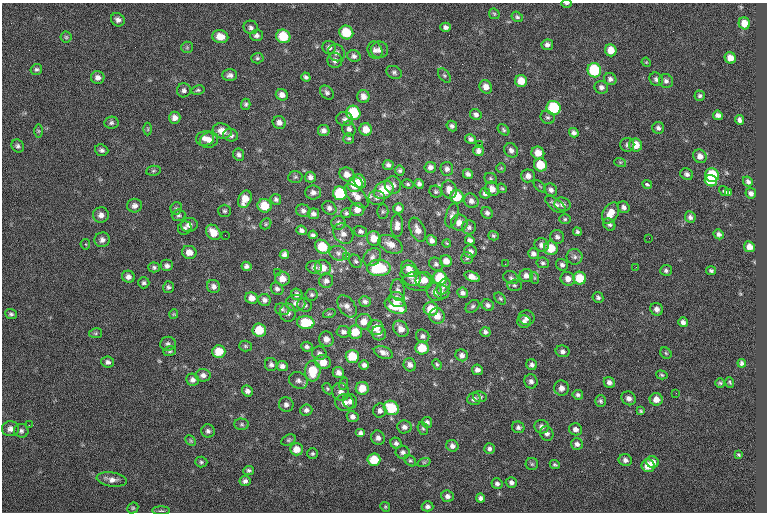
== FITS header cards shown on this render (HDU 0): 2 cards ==
NAXIS1  =                  765
NAXIS2  =                  510

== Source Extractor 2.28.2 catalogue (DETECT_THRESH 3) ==
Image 765 x 510 px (HDU 0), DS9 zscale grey, 1 PNG px = 1 image px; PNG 769 x 514 px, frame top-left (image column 1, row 510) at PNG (2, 3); each listed source drawn as its Kron ellipse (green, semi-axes under 4 px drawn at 4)
Background -0.652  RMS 9.4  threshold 28.1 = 3 sigma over >= 5 px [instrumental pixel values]
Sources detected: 357; all 357 listed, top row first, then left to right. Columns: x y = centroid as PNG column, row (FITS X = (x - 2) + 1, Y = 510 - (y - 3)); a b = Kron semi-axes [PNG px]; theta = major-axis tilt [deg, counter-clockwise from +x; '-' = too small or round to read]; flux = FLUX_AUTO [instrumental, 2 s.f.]
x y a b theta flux
567 3 5 3 - 800
494 14 6 4 -45 840
517 17 6 5 - 1200
118 20 7 6 - 2400
744 23 6 5 - 6400
251 27 7 6 - 1900
446 27 5 4 - 1900
346 32 7 6 - 17000
256 35 6 6 - 2100
283 36 7 6 - 16000
66 37 5 5 - 880
220 37 8 6 -11 6700
547 45 6 5 - 2100
187 47 6 6 - 1100
329 47 7 6 - 2100
375 50 9 7 -68 2700
379 50 8 8 - 2900
611 50 6 5 - 7100
336 53 9 8 - 2800
354 56 7 6 - 1900
257 58 6 5 - 1100
730 58 6 5 - 4900
335 60 7 7 - 2600
646 62 5 3 - 540
36 69 6 5 - 1200
594 70 7 6 - 33000
394 72 8 6 -25 1600
230 75 7 6 - 2100
444 76 8 5 -52 1200
306 77 5 4 - 1400
98 78 7 6 - 2900
610 79 6 6 - 2000
656 79 7 6 - 1800
521 81 6 6 - 7800
666 81 7 6 - 1900
486 87 7 6 - 4000
601 87 7 6 - 2100
184 90 7 7 - 2000
198 90 7 4 9 1100
327 92 8 6 -47 1700
282 95 6 5 - 3100
363 96 6 6 - 3800
700 96 5 5 - 1200
246 104 5 4 - 1100
554 108 7 7 - 35000
353 113 7 7 - 29000
476 114 6 5 - 1900
718 115 5 4 - 2300
547 117 7 6 - 1400
175 118 6 6 - 3200
345 119 8 7 - 2000
740 120 5 4 - 2000
111 123 7 6 - 1500
279 123 7 6 - 3000
452 126 5 5 - 1500
658 128 6 6 - 1800
148 129 6 4 90 800
349 129 7 6 - 2100
366 129 6 6 - 6800
504 130 6 4 -42 1100
38 131 7 4 -90 990
222 131 9 7 -19 6100
324 131 6 5 - 2600
574 133 5 4 - 1900
231 135 7 6 - 2100
349 138 5 5 - 1100
205 139 9 7 11 3700
471 139 5 4 - 1900
209 140 9 8 - 3800
479 144 2 2 - 2900
627 145 7 7 - 1600
636 145 6 6 - 8400
18 146 7 6 - 1500
102 150 7 5 -21 1700
511 150 7 6 - 2300
478 151 5 5 - 2400
538 153 6 6 - 6600
239 155 6 5 - 1900
700 156 7 6 - 3400
620 162 6 4 -18 810
388 165 5 5 - 1700
540 165 7 6 - 12000
430 167 6 5 - 2300
501 168 5 5 - 710
447 169 7 6 - 2200
153 171 7 5 8 950
400 171 5 5 - 1200
347 174 8 6 -36 4600
468 174 5 4 - 1800
687 174 7 5 -29 1800
712 175 7 6 - 28000
528 176 7 6 - 3300
295 177 7 6 - 1200
310 177 5 5 - 2200
491 178 6 5 - 980
360 181 7 5 -59 4900
711 181 6 5 - 19000
748 181 5 4 - 1500
408 184 6 4 -17 950
419 184 5 4 - 1800
647 184 5 3 - 1400
355 185 7 7 - 12000
393 185 9 8 - 3100
540 186 8 3 -45 680
502 188 5 4 - 790
492 189 7 7 - 5100
384 190 10 8 35 18000
449 190 9 7 -72 4400
551 190 7 6 - 2100
724 191 5 3 - 1900
313 192 8 7 - 2600
436 192 6 5 - 1200
728 192 4 3 - 1900
340 193 7 6 - 24000
485 193 5 5 - 2200
751 193 5 5 - 2100
356 196 15 7 -46 5100
457 197 7 6 - 14000
377 198 8 7 - 2500
245 199 9 6 67 7000
276 199 6 5 - 1400
471 201 8 6 -44 2600
562 204 8 6 -16 2700
555 205 12 6 -36 2800
134 206 7 7 - 2500
264 206 7 6 - 14000
624 207 6 5 - 1900
176 208 6 5 - 1200
329 208 7 6 - 2300
398 208 5 5 - 2300
357 210 7 6 - 4100
224 211 6 6 - 1200
303 211 7 6 - 2000
383 212 7 5 90 1000
346 213 5 5 - 1200
487 213 6 5 - 1600
611 213 11 7 59 7700
313 214 5 5 - 2100
101 215 8 7 - 3000
178 215 7 6 - 1400
452 215 12 6 73 2300
690 217 6 5 - 1900
565 219 6 5 - 1000
339 223 7 7 - 2000
459 223 8 8 - 4300
266 224 6 5 - 1000
609 224 6 5 - 1500
189 225 8 7 - 3400
397 226 11 6 90 3500
469 227 7 7 - 1800
185 228 7 6 - 1600
301 230 5 4 - 1700
417 230 13 7 -67 4500
360 231 6 5 - 1500
213 232 8 6 -49 6800
577 232 4 4 - 1200
343 234 11 9 -46 3600
719 234 5 5 - 1700
225 235 2 2 - 480
313 235 4 3 - 1300
493 236 5 4 - 950
557 237 7 6 - 1800
649 238 2 2 - 360
374 239 7 6 - 7600
102 240 7 7 - 2500
432 240 6 4 -55 2400
470 240 5 4 - 2000
447 243 4 4 - 550
85 244 5 5 - 790
390 244 13 8 -27 5200
542 245 7 6 - 2800
322 247 8 6 -41 16000
749 247 6 5 - 4800
551 248 7 7 - 12000
189 252 7 6 - 5100
470 252 6 6 - 2400
338 253 9 7 -18 2900
533 254 5 5 - 2100
284 255 5 4 - 2100
347 256 4 4 - 710
372 257 10 8 49 2900
575 257 8 7 - 2100
467 258 6 6 - 1100
356 261 7 5 -54 1400
446 261 6 5 - 4600
543 263 6 5 - 1300
436 264 7 6 - 1600
505 264 2 2 - 920
562 265 6 5 - 1700
167 266 6 6 - 2100
246 266 5 4 - 1700
154 267 5 5 - 1200
314 267 8 6 -7 2400
636 267 3 2 - 560
323 268 8 7 - 6600
379 268 12 8 2 30000
409 269 8 7 - 4400
666 270 6 5 - 1400
711 271 5 4 - 1200
277 272 2 2 - 4000
526 275 7 6 - 3100
411 276 11 9 -49 4400
128 277 6 6 - 2800
472 277 8 5 -22 4700
440 278 7 6 - 23000
511 278 8 6 -26 1400
535 278 6 4 -71 830
580 278 6 6 - 15000
282 279 7 7 - 5600
568 279 7 6 - 3800
424 280 8 8 - 6400
326 281 7 7 - 2400
417 281 14 9 -10 5000
144 283 5 5 - 1300
514 285 7 5 0 1100
213 286 7 6 - 2300
444 286 9 6 59 2300
168 287 6 5 - 1300
277 289 7 6 - 1800
398 290 10 7 -86 2900
434 292 9 7 -66 3300
442 292 7 7 - 2200
463 293 5 5 - 2100
297 294 6 5 - 2100
312 295 6 6 - 1200
598 297 6 5 - 1400
252 298 6 5 - 4400
500 299 7 4 -48 960
264 300 6 6 - 2200
397 300 8 7 - 8400
365 301 6 5 - 1800
296 303 9 8 - 3300
305 305 7 6 - 1800
488 305 6 5 - 1700
347 306 12 8 -54 3900
396 306 11 7 -23 17000
473 306 8 5 39 1500
282 309 7 5 -16 1500
431 309 7 7 - 11000
657 309 6 6 - 2800
288 313 9 8 - 2800
11 314 6 5 - 1400
174 314 5 4 - 640
329 314 6 4 18 780
437 316 8 7 - 6200
527 318 8 7 - 2700
306 322 9 6 -4 19000
364 322 8 7 - 5600
524 322 7 6 - 2000
683 322 5 4 - 2100
376 328 8 7 - 6900
401 329 9 7 -54 4900
259 330 6 6 - 14000
343 332 7 6 - 2200
355 332 7 7 - 11000
485 332 5 5 - 1600
96 333 6 5 - 1000
379 333 7 7 - 2800
423 336 7 6 - 1700
326 339 7 7 - 3600
168 344 8 7 - 1700
245 346 6 5 - 920
307 347 6 5 - 1400
422 348 6 6 - 13000
170 351 6 5 - 1100
219 351 6 6 - 11000
562 351 7 6 - 2000
383 352 10 5 -20 3000
319 353 7 6 - 1900
666 353 6 5 - 920
462 355 6 6 - 2300
352 356 7 6 - 15000
108 362 6 5 - 2000
323 362 8 7 - 8200
742 363 4 4 - 1500
437 364 5 4 - 950
271 365 6 6 - 1700
364 365 5 4 - 2000
410 365 7 6 - 2700
532 365 5 5 - 1800
282 366 5 5 - 2300
477 370 5 5 - 2600
313 371 10 8 85 15000
338 373 6 5 - 2700
203 375 7 6 - 2500
662 375 6 4 -17 850
193 380 6 6 - 2300
298 380 10 8 -27 2500
531 381 7 6 - 2300
609 382 6 5 - 2100
730 382 5 3 - 800
720 383 5 5 - 900
343 384 6 4 72 890
362 388 6 6 - 8500
561 388 7 7 - 3400
327 389 6 4 -57 840
247 391 6 5 - 2300
341 392 9 8 - 3400
676 393 2 2 - 440
578 395 5 5 - 1400
480 397 7 5 -11 1400
629 398 7 6 - 2800
474 399 7 6 - 2100
656 399 6 6 - 4900
350 401 7 7 - 2500
600 401 6 5 - 1300
344 403 9 8 - 4600
286 405 7 7 - 2100
391 408 8 7 - 20000
306 410 6 5 - 1900
380 411 7 6 - 2400
641 411 4 3 - 850
353 417 6 5 - 2400
427 422 5 5 - 1700
242 424 7 6 - 1200
29 425 2 2 - 360
404 427 7 6 - 2500
518 427 6 5 - 1800
542 427 7 6 - 2300
423 428 6 5 - 1100
10 429 8 7 - 3300
576 429 6 6 - 2800
21 431 7 6 - 1700
208 431 7 6 - 1800
361 433 5 4 - 2100
547 433 7 6 - 2200
378 438 7 6 - 2300
288 440 8 5 26 1100
191 441 6 4 -45 890
396 443 6 5 - 1600
577 444 6 5 - 2000
452 446 6 5 - 2300
296 449 6 6 - 6100
489 449 5 5 - 1700
403 452 7 6 - 2000
313 454 5 5 - 1000
739 455 3 2 - 580
374 460 6 6 - 15000
625 460 7 6 - 2200
410 461 6 5 - 1000
201 462 6 5 - 1100
424 462 7 4 18 960
652 462 6 5 - 3900
532 464 6 6 - 1100
555 465 5 4 - 980
648 466 6 6 - 8900
249 470 5 4 - 1300
112 479 15 7 -8 4200
245 481 5 5 - 1900
511 482 6 5 - 1900
497 484 5 5 - 1700
447 496 6 5 - 2000
481 498 5 4 - 2000
427 506 6 5 - 2000
385 507 5 4 - 710
133 508 6 5 - 850
161 511 9 4 0 1100
At the frame edge (FLAGS 8, measured only in part): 1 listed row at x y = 567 3